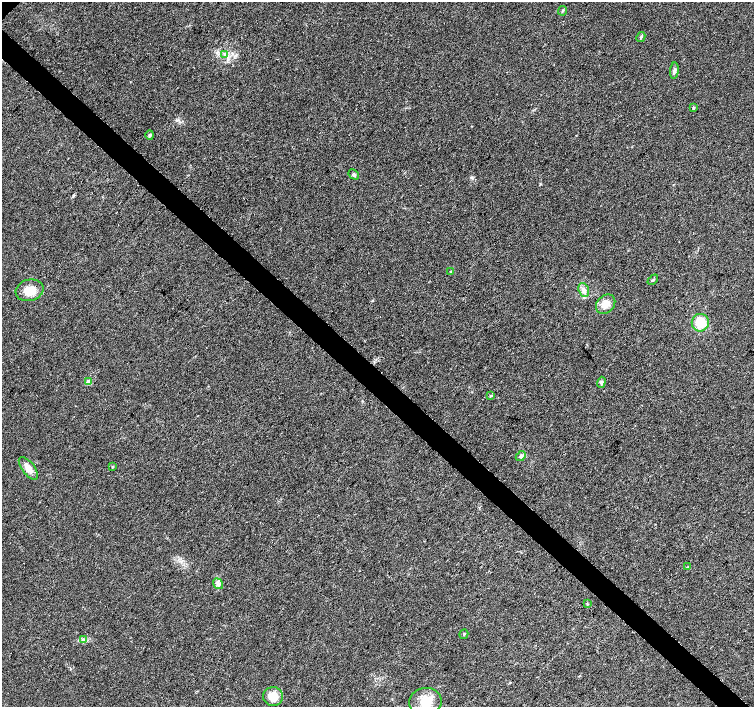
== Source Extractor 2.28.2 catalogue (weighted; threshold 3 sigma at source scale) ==
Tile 6 of 4 x 4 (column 2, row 2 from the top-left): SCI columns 1516-3019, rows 3047-4455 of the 6032 x 6027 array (HDU 1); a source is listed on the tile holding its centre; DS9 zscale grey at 2 x 2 block average (1 PNG px = mean of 2 x 2 image px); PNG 756 x 709 px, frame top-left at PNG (2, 2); each listed source drawn as its Kron ellipse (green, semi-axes under 4 px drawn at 4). Shown black and unused: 4% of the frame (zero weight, under 3 of 4 exposures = <1% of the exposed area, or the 3 px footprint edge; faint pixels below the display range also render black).
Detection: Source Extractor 2.28.2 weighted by HDU 2 'WHT'; one run over the whole footprint, this tile lists its part. Background 0.0212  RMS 0.0037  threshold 0.0165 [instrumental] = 3 sigma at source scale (4.5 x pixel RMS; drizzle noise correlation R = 1.50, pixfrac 1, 0.0396/0.0396 arcsec/px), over >= 5 px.
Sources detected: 26; all 26 listed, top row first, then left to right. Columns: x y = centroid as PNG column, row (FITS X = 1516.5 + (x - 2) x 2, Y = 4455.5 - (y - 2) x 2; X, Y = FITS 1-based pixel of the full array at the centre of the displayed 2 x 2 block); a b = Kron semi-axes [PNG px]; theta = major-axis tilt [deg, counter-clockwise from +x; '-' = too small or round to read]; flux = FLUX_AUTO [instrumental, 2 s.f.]
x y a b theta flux
562 11 5 2 - 0.84
641 37 5 3 - 1.1
225 54 4 4 - 1.7
674 71 8 4 85 2.2
693 108 3 3 - 0.88
150 135 5 4 - 1.5
354 174 6 4 -47 1.8
451 272 3 3 - 0.75
653 280 6 3 45 1.2
30 290 14 10 15 12
584 290 7 5 -70 3.4
606 304 11 8 45 7.6
700 323 9 8 - 19
89 382 3 3 - 9.1
601 382 6 4 73 1.8
491 396 3 3 - 0.95
521 456 6 4 42 2.1
113 467 3 2 - 0.59
28 468 13 6 -53 7.5
687 567 3 2 - 0.54
218 584 5 4 - 2.3
587 604 3 2 - 0.58
464 634 5 3 - 1
83 639 4 2 - 1
273 696 10 9 - 12
425 701 16 13 7 16
Diffuse or blended objects may show on this block-average render without a row.